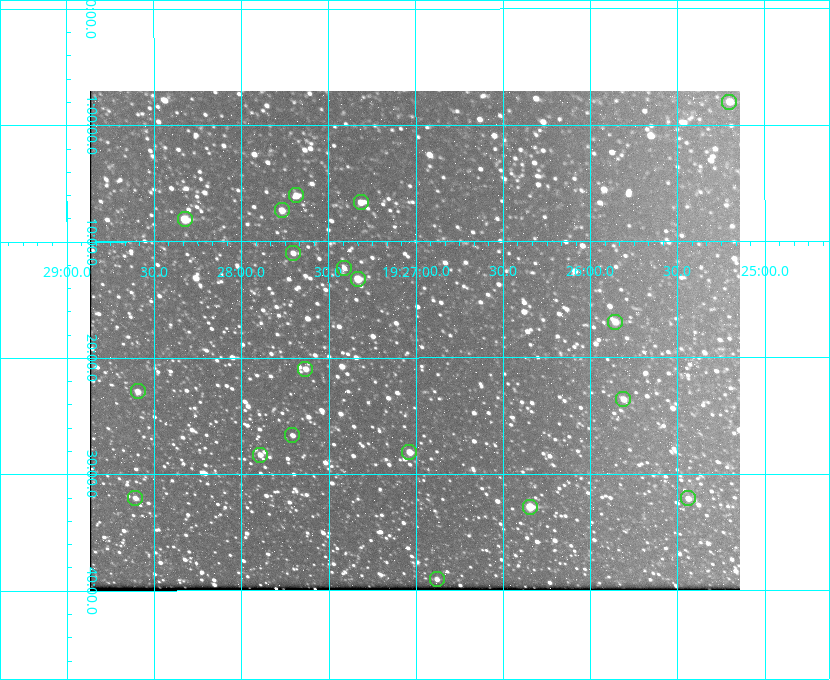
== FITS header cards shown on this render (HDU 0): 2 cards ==
NAXIS1  =                  650 / Width of table row in bytes
NAXIS2  =                  500 / Number of rows in table

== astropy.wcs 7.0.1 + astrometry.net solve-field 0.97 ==
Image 650 x 500 px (HDU 0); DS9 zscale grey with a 90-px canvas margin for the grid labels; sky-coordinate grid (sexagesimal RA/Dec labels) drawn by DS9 from the SOLVED WCS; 19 Tycho-2 reference stars matched to detected sources circled (green)
Header WCS: none
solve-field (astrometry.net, Tycho-2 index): SOLVED blind (the file carries no WCS)
Solved WCS: RA---TAN-SIP/DEC--TAN-SIP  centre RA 19:27:00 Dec +01:19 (291.75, +1.31 deg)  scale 5.16 arcsec/px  FOV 55.9' x 43.0'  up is -180 deg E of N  parity flipped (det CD > 0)
(file carries no celestial WCS; the grid is the blind solution)
Tycho-2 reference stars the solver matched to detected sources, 19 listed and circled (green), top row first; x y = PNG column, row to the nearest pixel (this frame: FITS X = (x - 90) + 1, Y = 500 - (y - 91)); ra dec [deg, ICRS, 3 dp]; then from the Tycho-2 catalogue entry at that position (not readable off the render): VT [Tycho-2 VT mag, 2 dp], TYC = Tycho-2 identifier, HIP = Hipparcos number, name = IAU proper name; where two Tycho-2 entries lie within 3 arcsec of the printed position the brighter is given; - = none
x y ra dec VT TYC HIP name
729 102 291.301 +0.967 10.82 465-938-1 - -
296 195 291.921 +1.101 10.89 465-1942-1 - -
361 202 291.829 +1.111 10.78 465-2030-1 - -
282 210 291.942 +1.122 10.76 465-1161-1 - -
185 219 292.081 +1.135 10.24 465-979-1 - -
293 253 291.926 +1.184 11.49 465-1994-1 - -
344 268 291.853 +1.206 11.17 465-1444-1 - -
358 279 291.833 +1.221 9.77 465-1968-1 - -
615 322 291.465 +1.282 11.06 465-140-1 - -
305 369 291.908 +1.350 10.94 465-1840-1 - -
138 391 292.148 +1.381 10.77 465-611-1 - -
623 399 291.453 +1.393 11.17 465-261-1 - -
292 435 291.927 +1.444 11.17 465-873-1 - -
409 452 291.759 +1.468 10.00 465-530-1 - -
260 455 291.973 +1.472 10.69 465-577-1 - -
135 498 292.152 +1.534 10.91 465-857-1 - -
688 498 291.360 +1.535 11.71 465-397-1 - -
530 507 291.587 +1.547 9.51 465-596-1 - -
437 579 291.720 +1.651 11.47 465-675-1 - -